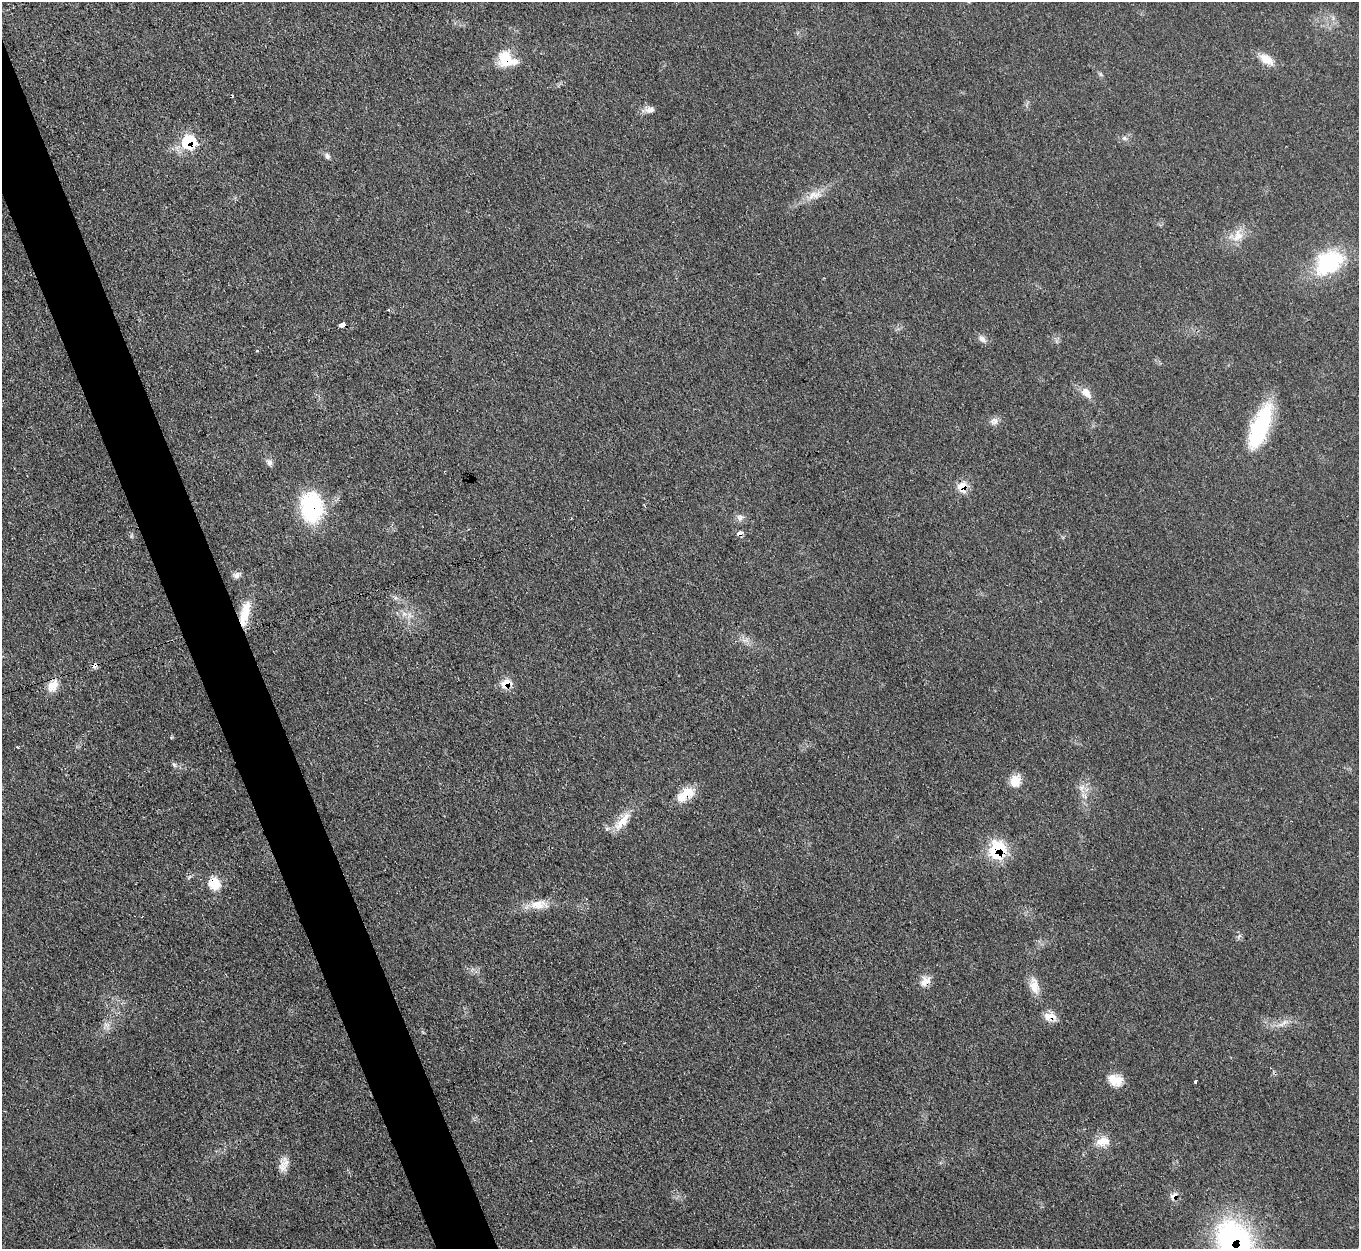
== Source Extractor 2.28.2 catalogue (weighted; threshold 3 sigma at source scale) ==
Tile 11 of 4 x 4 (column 3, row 3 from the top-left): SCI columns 2716-4072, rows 1527-2773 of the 5432 x 5415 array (HDU 1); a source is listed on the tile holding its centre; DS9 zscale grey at full resolution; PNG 1361 x 1251 px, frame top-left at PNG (2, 2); no overlay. Shown black and unused: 4% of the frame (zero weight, under 3 of 4 exposures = <1% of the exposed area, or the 3 px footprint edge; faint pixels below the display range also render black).
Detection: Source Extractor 2.28.2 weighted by HDU 2 'WHT'; one run over the whole footprint, this tile lists its part. Background 0.0638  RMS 0.0063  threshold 0.0284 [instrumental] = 3 sigma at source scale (4.5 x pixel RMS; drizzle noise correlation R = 1.50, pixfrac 1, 0.05/0.05 arcsec/px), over >= 5 px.
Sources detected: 47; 2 cosmic-ray / hot-pixel residue — not listed; the other 45 listed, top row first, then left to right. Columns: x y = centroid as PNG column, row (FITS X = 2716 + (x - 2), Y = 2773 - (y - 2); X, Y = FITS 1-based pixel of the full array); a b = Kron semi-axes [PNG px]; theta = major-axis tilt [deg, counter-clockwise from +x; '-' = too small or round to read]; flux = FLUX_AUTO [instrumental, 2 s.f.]
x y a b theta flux
506 59 21 16 -27 19
1266 59 18 10 -32 9.3
650 110 14 9 11 3.8
1124 138 8 6 0 1.9
189 142 8 8 - 44
327 156 8 6 -70 1.8
814 195 23 11 20 8.8
1238 236 19 13 64 9.1
1329 262 37 26 34 48
388 310 3 3 - 1.2
342 325 5 4 - 7.1
982 339 12 7 -48 3
1086 392 15 9 -52 6.8
994 421 12 9 -13 3.4
1260 427 50 17 69 57
270 463 10 7 57 2.4
963 487 11 9 85 12
312 507 34 24 -86 54
740 518 9 9 - 2.9
740 533 8 5 22 2.6
237 575 10 8 27 2.7
245 613 33 11 77 16
409 615 7 5 -89 2.1
94 666 7 6 - 2.5
507 683 9 7 28 12
53 685 18 11 56 8.2
174 765 8 5 -62 1.4
1015 781 16 12 70 8.1
1082 788 13 8 85 4.7
685 794 25 12 34 13
623 821 30 10 51 11
998 850 14 13 - 45
214 884 15 13 -56 12
539 904 26 13 2 11
925 981 17 10 43 6.1
1034 986 24 11 -77 8.8
1050 1016 17 10 -6 6.8
1283 1023 19 6 34 4.4
106 1025 9 4 -23 2.3
1115 1080 18 13 -21 9.7
1195 1082 3 3 - 14
1103 1141 19 12 8 8.8
284 1163 16 13 79 6.1
1174 1196 12 9 51 4
1234 1240 43 33 -60 150
Overlapping masked pixels (flux is a lower limit): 17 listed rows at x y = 506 59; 189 142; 342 325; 963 487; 312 507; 740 533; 245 613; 94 666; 507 683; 53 685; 685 794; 998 850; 214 884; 925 981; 1050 1016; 1174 1196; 1234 1240
Isophote crosses this tile's border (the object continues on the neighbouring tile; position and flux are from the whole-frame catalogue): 1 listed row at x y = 1234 1240